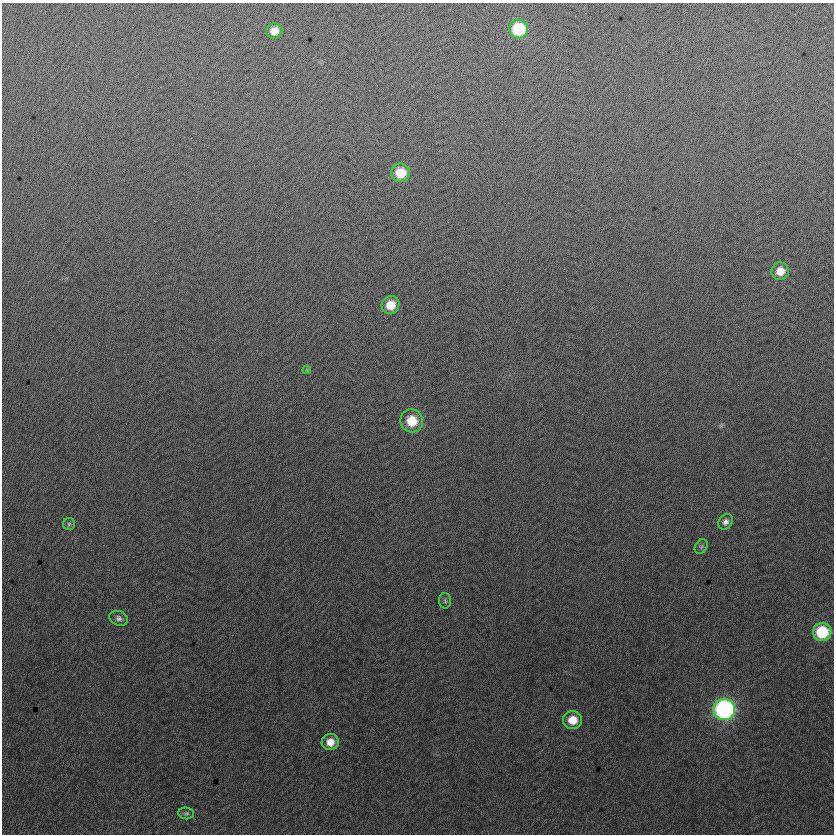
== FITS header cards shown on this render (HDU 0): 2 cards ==
NAXIS1  =                  832
NAXIS2  =                  832

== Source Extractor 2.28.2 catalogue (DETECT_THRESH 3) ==
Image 832 x 832 px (HDU 0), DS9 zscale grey, 1 PNG px = 1 image px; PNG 836 x 836 px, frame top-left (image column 1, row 832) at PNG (2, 3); each listed source drawn as its Kron ellipse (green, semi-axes under 4 px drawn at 4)
Background 3.97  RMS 13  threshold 38.2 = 3 sigma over >= 5 px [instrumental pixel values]
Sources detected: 17; all 17 listed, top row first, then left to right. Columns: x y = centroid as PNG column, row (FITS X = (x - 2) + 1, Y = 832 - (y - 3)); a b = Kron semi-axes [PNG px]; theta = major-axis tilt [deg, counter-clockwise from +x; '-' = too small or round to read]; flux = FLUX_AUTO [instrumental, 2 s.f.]
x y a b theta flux
519 29 9 9 - 49000
274 31 8 7 - 9800
400 173 9 9 - 21000
780 271 9 8 - 11000
390 305 9 8 - 16000
307 370 4 3 - 1100
412 421 11 11 - 21000
725 522 8 6 53 3800
69 524 6 6 - 1700
701 546 8 6 55 1900
445 601 7 6 - 2000
119 618 9 7 -22 3300
822 632 9 9 - 42000
724 709 11 10 - 220000
572 720 9 9 - 16000
330 742 8 8 - 10000
186 813 7 6 - 1800